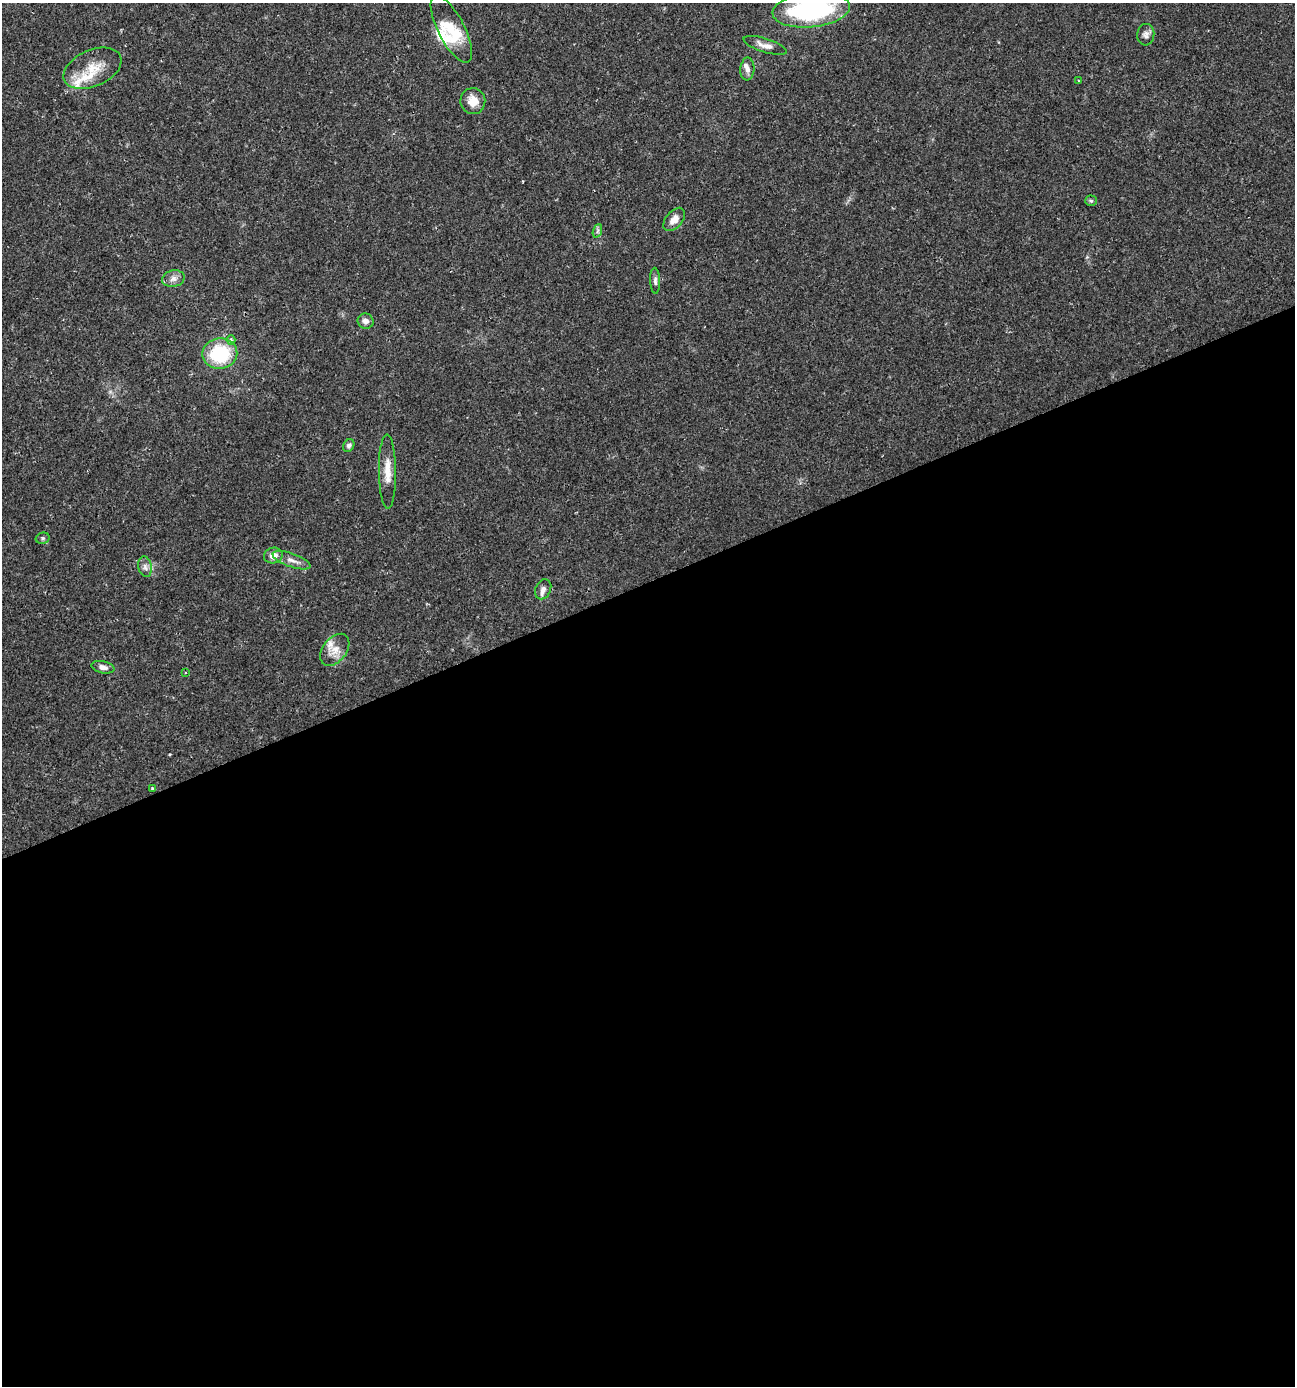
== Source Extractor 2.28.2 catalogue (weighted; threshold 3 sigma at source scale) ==
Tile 15 of 4 x 4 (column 3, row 4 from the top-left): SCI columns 2725-4017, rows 1-1384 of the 5391 x 5539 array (HDU 1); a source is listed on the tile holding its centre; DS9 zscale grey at full resolution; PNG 1297 x 1388 px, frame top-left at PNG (2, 3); each listed source drawn as its Kron ellipse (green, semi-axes under 4 px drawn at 4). Shown black and unused: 58% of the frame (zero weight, under 2 of 3 exposures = <1% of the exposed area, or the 3 px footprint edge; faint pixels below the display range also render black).
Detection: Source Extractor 2.28.2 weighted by HDU 2 'WHT'; one run over the whole footprint, this tile lists its part. Background 0.0335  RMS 0.0032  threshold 0.0146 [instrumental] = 3 sigma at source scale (4.5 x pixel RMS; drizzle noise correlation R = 1.50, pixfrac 1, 0.0396/0.0396 arcsec/px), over >= 5 px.
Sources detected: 35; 1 inside a brighter object's white glare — neither listed nor drawn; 7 inside a brighter listed object's ellipse — not listed separately; the other 27 listed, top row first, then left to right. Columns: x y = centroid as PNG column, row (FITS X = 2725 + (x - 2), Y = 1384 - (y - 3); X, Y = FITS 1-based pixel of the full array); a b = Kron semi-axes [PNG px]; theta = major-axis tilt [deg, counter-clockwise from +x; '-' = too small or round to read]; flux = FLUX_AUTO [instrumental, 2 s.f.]
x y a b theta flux
811 10 39 17 6 47
451 29 37 13 -63 8.2
1146 35 11 8 86 1.5
765 45 22 7 -17 2.4
92 68 31 18 24 8.3
747 69 11 7 86 1.5
1078 80 3 2 - 0.21
473 101 13 12 - 4.5
1091 201 6 5 - 0.5
674 219 14 8 50 2.6
597 231 7 4 70 0.7
173 279 11 8 13 1.9
655 281 13 5 -88 1.1
365 321 8 7 - 1.5
231 340 5 4 - 1.1
220 354 17 15 8 20
349 445 7 5 62 0.97
387 471 37 8 -89 4.8
43 538 7 5 14 0.66
273 556 9 8 - 2.4
291 560 20 6 -20 2.2
145 567 10 6 -78 1.4
543 589 10 7 65 1.8
335 650 18 11 52 3.8
103 667 11 6 -12 1.7
186 672 3 3 - 0.38
152 788 3 2 - 0.35
Isophote crosses this tile's border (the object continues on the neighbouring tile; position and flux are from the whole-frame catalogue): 1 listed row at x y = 811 10